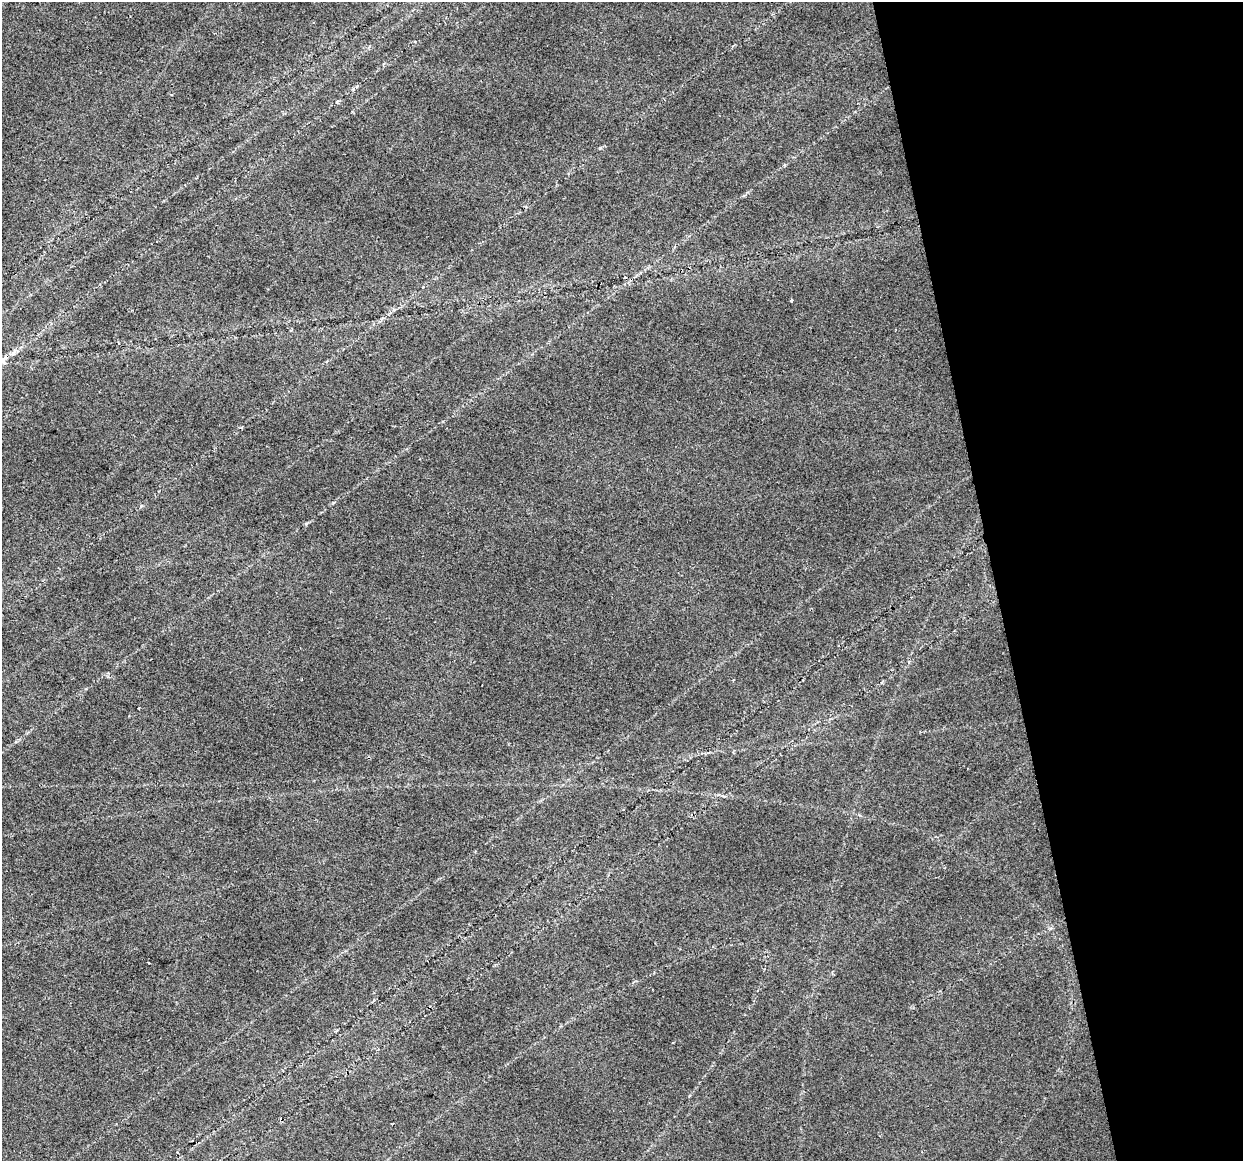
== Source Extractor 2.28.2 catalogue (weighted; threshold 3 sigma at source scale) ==
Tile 12 of 4 x 4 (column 4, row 3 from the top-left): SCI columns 3725-4965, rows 1239-2397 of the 4965 x 4747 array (HDU 1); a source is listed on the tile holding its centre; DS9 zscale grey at full resolution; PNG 1245 x 1163 px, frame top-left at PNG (2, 2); no overlay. Shown black and unused: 20% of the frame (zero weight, under 2 of 3 exposures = <1% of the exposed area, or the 3 px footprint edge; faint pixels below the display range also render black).
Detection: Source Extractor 2.28.2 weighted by HDU 2 'WHT'; one run over the whole footprint, this tile lists its part. Background 0.0253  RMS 0.0084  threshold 0.0378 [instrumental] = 3 sigma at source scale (4.5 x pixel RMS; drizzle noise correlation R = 1.50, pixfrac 1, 0.0396/0.0396 arcsec/px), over >= 5 px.
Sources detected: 3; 1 cosmic-ray / hot-pixel residue — not listed; the other 2 listed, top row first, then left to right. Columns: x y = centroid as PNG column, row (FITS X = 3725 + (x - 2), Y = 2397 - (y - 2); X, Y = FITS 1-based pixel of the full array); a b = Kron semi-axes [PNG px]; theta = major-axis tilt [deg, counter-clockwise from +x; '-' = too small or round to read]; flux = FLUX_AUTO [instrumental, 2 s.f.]
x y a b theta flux
791 300 4 3 - 1.6
149 963 3 2 - 1